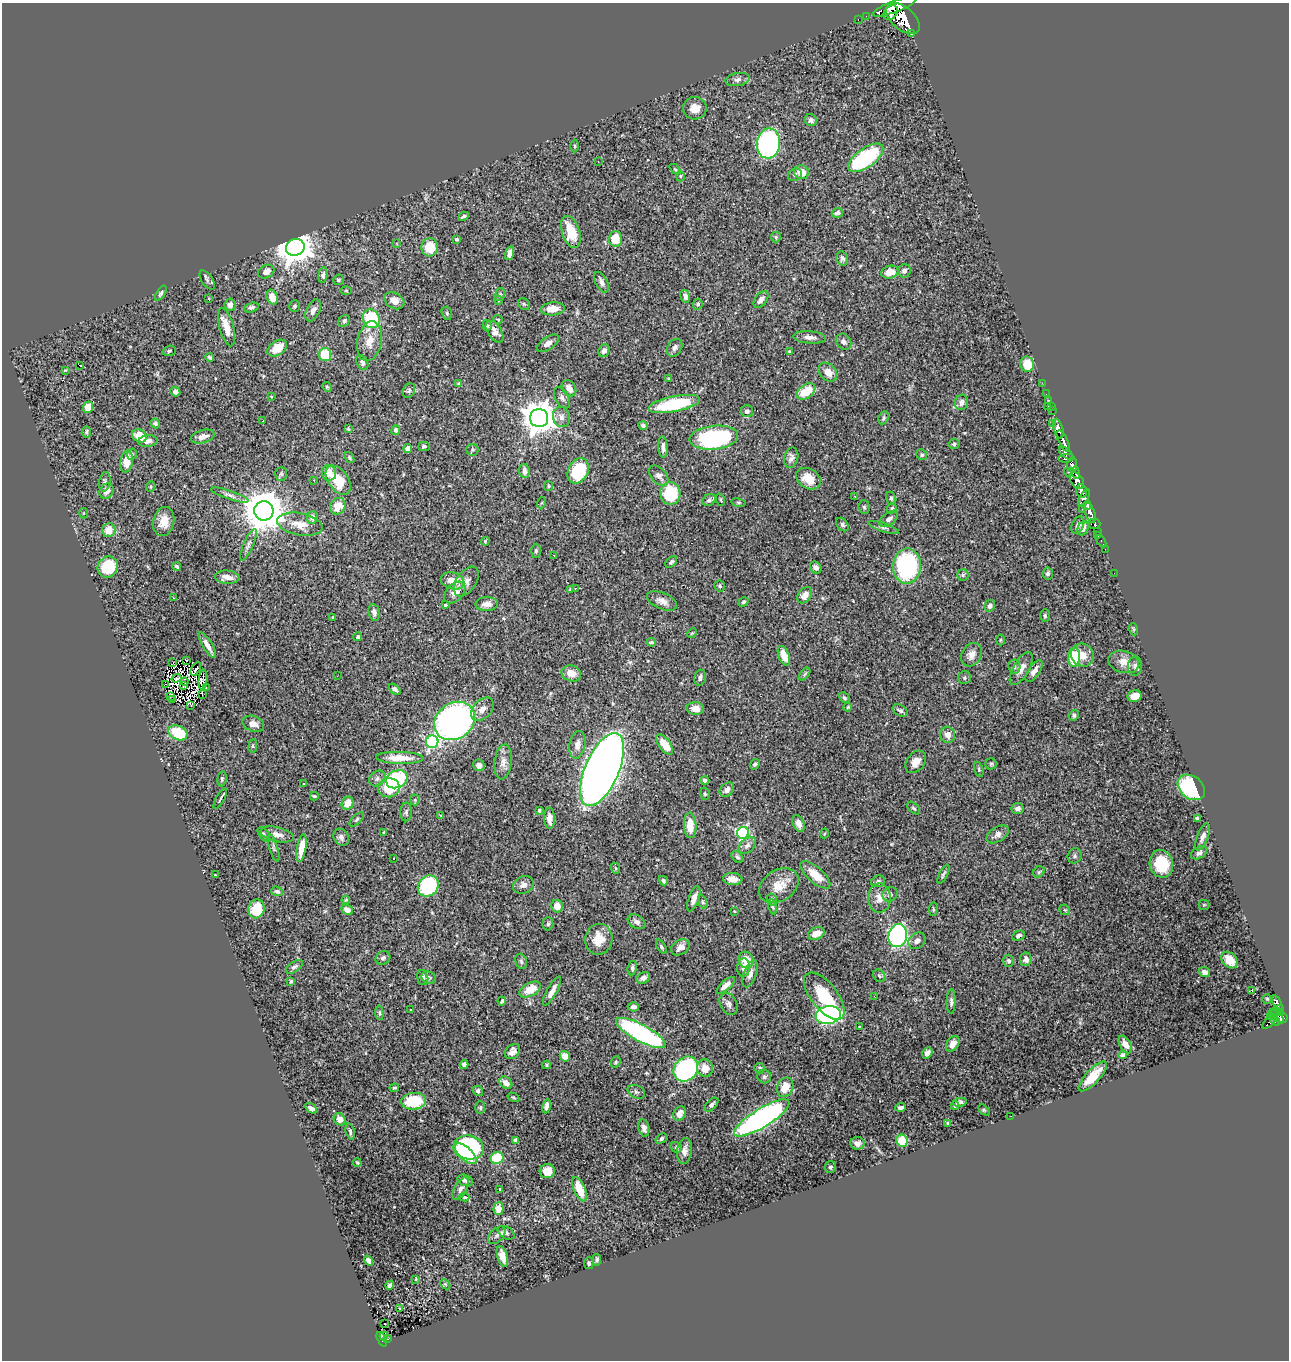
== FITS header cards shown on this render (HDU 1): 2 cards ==
NAXIS1  =                 1287
NAXIS2  =                 1358

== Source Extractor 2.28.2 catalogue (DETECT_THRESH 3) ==
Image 1287 x 1358 px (HDU 1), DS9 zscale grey, 1 PNG px = 1 image px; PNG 1291 x 1362 px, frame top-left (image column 1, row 1358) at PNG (2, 3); each listed source drawn as its Kron ellipse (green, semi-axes under 4 px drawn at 4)
Background 0.866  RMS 0.025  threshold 0.0739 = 3 sigma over >= 5 px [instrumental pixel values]
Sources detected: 444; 8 with non-positive FLUX_AUTO (blend fragments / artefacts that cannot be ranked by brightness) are neither listed nor drawn; the other 436 listed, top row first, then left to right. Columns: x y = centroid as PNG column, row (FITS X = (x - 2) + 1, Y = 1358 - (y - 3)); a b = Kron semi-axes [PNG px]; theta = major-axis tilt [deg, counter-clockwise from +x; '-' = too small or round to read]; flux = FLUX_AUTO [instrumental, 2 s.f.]
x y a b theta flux
895 7 23 5 21 2800
891 13 8 6 49 1100
866 16 2 2 - 8.7
858 19 3 2 - 18
903 19 20 11 -40 4500
912 33 3 3 - 68
738 79 12 6 10 6.9
695 108 12 11 - 18
811 120 6 5 - 5
769 143 15 11 84 340
575 146 6 4 -89 2.4
866 158 20 9 36 170
598 161 2 2 - 0.9
675 169 6 4 -44 2.2
802 172 7 7 - 20
795 175 7 6 - 3.4
680 176 5 3 - 1.6
837 213 6 5 - 5.9
463 216 5 3 - 3.2
571 232 17 8 -72 46
776 237 5 5 - 2.8
457 239 3 3 - 2.6
615 239 7 6 - 38
397 244 3 2 - 2.7
295 247 9 8 - 3600
430 247 9 8 - 43
510 253 7 4 75 9.1
842 258 7 5 -76 3.8
904 271 6 6 - 7.1
266 272 8 6 27 10
890 272 9 6 17 19
323 275 7 4 82 5.1
207 280 11 5 -56 4.8
338 280 5 5 - 2.7
601 282 11 6 -63 7.3
346 291 6 4 0 2
161 293 9 4 58 3.3
500 294 7 5 75 3.4
685 296 6 4 -72 7.7
272 297 7 5 -66 22
209 299 3 2 - 0.85
761 299 9 5 52 9.2
498 300 4 3 - 1.3
394 301 10 8 -29 14
524 304 6 5 - 2.8
698 304 6 4 66 3
230 305 6 5 - 9.4
295 306 6 5 - 3.1
251 307 7 4 16 4
553 309 12 6 4 23
313 310 12 6 65 8.9
447 313 7 5 -70 2.6
371 319 9 8 - 120
498 319 5 3 - 1.4
344 321 6 5 - 3.8
487 325 5 4 - 2.4
227 327 20 7 -75 22
495 332 12 7 -56 12
810 337 16 6 -4 10
369 341 20 12 78 23
843 342 8 7 - 6.9
548 343 12 6 34 9.3
277 348 11 7 34 30
675 348 9 7 58 7.3
169 351 7 5 18 2.8
604 351 6 5 - 7
789 351 4 3 - 1.8
325 355 6 6 - 53
210 357 4 3 - 2.6
362 362 8 5 -62 4.3
1027 364 7 7 - 37
79 365 3 2 - 16
65 370 4 3 - 1.7
828 372 10 8 -48 18
669 379 4 3 - 1.9
459 383 4 3 - 2
1042 383 2 2 - 14
327 387 5 4 - 1.9
569 388 9 6 -55 12
409 390 7 6 - 3.7
806 391 10 7 34 39
175 392 5 4 - 6.6
1046 394 2 2 - 14
271 396 3 2 - 1
562 398 11 6 -61 6.1
1049 400 2 2 - 11
961 402 7 6 - 9
674 404 26 7 11 110
1047 406 3 2 - 22
1051 406 2 2 - 18
88 407 6 5 - 27
1052 410 2 2 - 14
747 411 6 6 - 6
561 417 10 8 -74 8.5
539 418 9 9 - 3100
884 418 7 5 66 3.2
263 421 2 2 - 0.86
1052 423 3 2 - 24
155 424 5 4 - 3.8
643 425 5 3 - 3.6
348 429 3 3 - 1.9
1058 429 10 4 -73 1300
396 430 5 4 - 5
86 432 5 4 - 3.1
139 436 8 6 -31 28
203 437 12 6 16 11
714 438 24 12 6 220
148 441 10 6 8 7.8
1063 441 11 4 -64 1000
954 444 5 5 - 2.8
424 446 6 5 - 4.2
663 447 11 4 -87 7.2
408 449 4 4 - 18
473 450 6 6 - 2.5
1066 453 8 4 -37 390
132 454 5 5 - 2.9
922 455 6 5 - 3.2
349 458 6 4 -53 2.5
791 458 10 7 76 7.1
1066 458 7 3 8 370
127 461 11 6 81 30
1072 465 7 5 79 490
524 471 7 5 -84 8.5
578 471 13 9 63 87
1068 472 4 3 - 150
329 473 8 7 - 21
1076 473 6 3 -80 330
281 474 7 5 -90 3.2
659 476 12 7 -48 8.1
808 479 13 9 -33 26
314 480 3 3 - 1.8
338 480 16 10 -54 50
1077 481 9 6 -55 930
105 482 10 5 79 4.7
548 486 5 4 - 2.8
150 487 5 3 - 1.8
107 491 8 7 - 12
1082 491 7 5 -75 1200
670 493 11 10 - 80
230 495 19 4 -19 6.7
855 496 3 2 - 2.6
1084 497 9 4 59 640
891 498 7 5 -74 2.9
709 500 7 5 25 4.6
721 500 6 4 -71 2.1
541 503 5 3 - 1.8
738 503 7 4 -9 2.3
338 506 8 7 - 28
1087 506 5 3 - 370
864 507 7 5 -85 3.3
892 508 5 4 - 2.9
1082 509 2 2 - 19
264 511 10 9 - 5900
84 513 5 3 - 1.5
1090 513 11 5 -71 990
312 517 6 5 - 7.4
889 519 11 6 38 6.9
164 522 15 10 78 22
300 524 23 11 -11 24
842 524 7 5 -53 3.6
1094 524 6 5 - 260
1078 525 9 6 66 6.3
884 527 16 4 -18 4.7
1083 528 7 5 63 9.9
109 530 7 6 - 21
1097 532 4 3 - 150
1098 536 2 2 - 6
485 541 4 3 - 1.7
1101 541 6 3 -62 34
248 545 17 5 66 6.9
1105 549 2 2 - 13
536 551 7 5 88 3.4
554 556 3 2 - 3.7
671 562 7 4 46 3.8
177 566 4 3 - 2.4
907 566 17 14 88 200
108 567 11 10 - 65
816 567 6 5 - 7.9
1048 573 6 5 - 3.4
1114 573 2 2 - 8.7
963 575 6 5 - 2.5
227 577 12 6 -4 15
452 581 12 8 -17 22
466 581 16 10 56 13
720 586 6 5 - 2.8
575 588 2 2 - 1.2
570 589 4 4 - 1.7
455 592 13 8 47 16
805 595 9 6 52 13
173 598 3 3 - 6.3
662 601 16 8 -23 12
743 602 5 4 - 2.5
487 604 11 7 2 11
445 605 4 3 - 1.9
990 606 6 5 - 6.4
374 612 8 5 -78 6.4
1045 616 6 5 - 3.2
333 617 4 3 - 1.6
1133 629 6 3 -71 1.8
692 633 5 4 - 1.6
358 637 4 4 - 2.7
1000 640 5 3 - 1.6
651 642 5 3 - 2.2
207 645 14 4 -59 12
971 655 12 9 61 13
1082 655 12 11 - 18
784 656 10 5 -68 24
1074 657 9 6 87 63
186 660 3 2 - 1.2
173 662 3 2 - 1.2
1124 662 15 11 -15 19
1135 666 10 7 88 5.4
1014 667 7 6 - 3.8
1021 668 18 8 60 14
196 669 7 2 57 0.58
1034 671 13 5 55 9.8
571 673 10 8 -18 17
805 674 7 4 53 2.4
337 676 2 2 - 4.6
176 678 5 2 - 2.9
700 678 8 5 74 5.7
964 678 6 6 - 3.4
203 680 10 4 85 4.3
184 682 4 3 - 2.9
165 684 4 2 - 2.1
183 686 3 2 - 1.3
206 687 3 2 - 1.9
395 689 7 4 -42 5.5
202 694 3 2 - 1
1134 696 7 6 - 18
170 697 3 2 - 1.9
844 698 6 4 -45 2.9
173 699 2 2 - 0.25
191 705 3 3 - 4
848 707 4 3 - 1.6
482 709 13 9 48 12
695 709 8 6 -5 15
900 711 8 5 -29 4.6
1074 715 6 4 60 2.8
454 721 21 18 36 730
253 724 11 7 -20 13
178 733 10 7 -24 75
948 735 8 7 - 10
432 742 6 6 - 250
577 745 14 8 79 13
665 745 11 5 -55 33
253 746 7 3 82 2.3
400 758 24 6 -2 28
503 762 17 8 82 14
916 762 12 9 51 14
755 764 5 4 - 3.1
991 764 5 5 - 2.5
479 765 6 5 - 6.4
979 769 7 4 -72 2.6
602 770 39 16 67 2600
377 778 9 7 41 5.6
222 779 7 4 83 2.9
397 779 11 8 28 180
705 780 4 4 - 4.1
303 784 3 2 - 1.2
1191 787 15 11 -38 140
389 788 10 9 - 51
727 790 8 6 46 7.8
705 794 6 4 -75 2.5
314 796 4 3 - 1.8
220 799 11 2 60 4.4
415 800 5 5 - 2
347 803 6 6 - 22
914 808 8 4 -44 3
1018 809 6 5 - 6.4
539 810 3 3 - 2.4
406 812 9 5 89 3.7
441 815 4 2 - 1.5
549 818 11 5 -88 13
1197 818 4 3 - 2.1
357 819 9 4 46 2.6
799 824 9 5 -68 11
690 825 13 6 -87 28
383 832 3 2 - 1.4
743 833 6 6 - 250
825 833 5 2 - 1.5
264 834 8 4 -55 3.3
277 834 17 7 -13 11
998 834 12 7 33 9
341 837 9 7 -58 5.7
1203 837 14 5 68 8.2
747 845 10 6 41 6.8
274 848 14 4 -73 3.6
301 848 14 4 80 23
1199 853 8 5 33 6.1
1075 856 7 7 - 4.2
737 857 7 5 -52 3.3
394 858 2 2 - 1.5
1161 864 14 11 -76 55
615 868 6 3 -70 1.5
1039 872 6 5 - 2.6
943 874 10 4 63 3.3
215 875 3 2 - 1.4
815 875 18 8 -41 32
733 879 10 6 -5 14
663 881 5 4 - 4.2
878 881 7 5 16 4.5
523 885 10 8 25 7.7
428 886 11 9 48 150
779 886 21 15 32 30
277 891 6 4 -21 3.6
890 894 8 7 - 6.7
879 898 14 11 90 18
694 899 13 5 71 9.8
772 899 6 5 - 3.3
346 900 4 3 - 2
703 902 7 4 -67 2.2
1204 905 5 5 - 1.8
557 906 6 6 - 17
773 907 7 3 -78 2.5
256 909 9 8 - 41
933 909 7 3 83 2
347 910 6 4 -25 8.8
1065 910 6 4 -43 2.5
734 911 3 2 - 1.1
637 922 9 6 -32 6.2
548 924 6 5 - 2.8
816 933 8 6 23 18
898 936 11 9 78 380
1018 936 6 4 27 4.5
599 939 15 13 80 27
917 941 9 7 41 7.5
661 947 8 4 -59 2.8
680 947 10 7 33 11
383 958 8 6 34 4.8
1026 959 7 5 83 5.6
746 960 8 7 - 26
1229 960 9 6 -49 20
521 961 8 5 -73 3.5
1009 961 6 5 - 3.7
294 967 10 5 35 4.8
744 967 9 6 86 11
632 968 7 4 80 3.7
1204 972 6 4 -21 5.9
750 974 14 6 69 10
879 976 7 5 -47 2.9
423 978 8 5 -75 5.7
429 978 7 5 -20 3.9
643 978 7 5 29 7.4
291 981 4 3 - 2.2
726 985 11 5 41 10
530 989 12 6 28 29
1252 990 3 2 - 17
552 991 16 5 61 11
824 996 28 13 -51 68
874 996 3 2 - 3
1267 999 5 5 - 2.3
502 1001 4 3 - 2.2
951 1002 12 4 89 4.8
1277 1003 8 3 -67 130
729 1004 12 8 -64 7.8
633 1007 5 4 - 6
1279 1009 4 3 - 170
410 1010 3 3 - 8.6
1276 1012 7 2 -4 96
379 1013 7 4 -85 2.8
828 1015 13 9 7 360
1276 1017 8 4 -35 340
1282 1018 5 5 - 500
1274 1019 8 3 -48 230
1269 1023 7 4 42 81
860 1027 4 2 - 1.1
641 1033 27 8 -28 300
953 1044 8 6 58 13
1125 1044 10 5 -59 12
513 1052 8 6 48 8.6
927 1053 6 4 55 8.1
1123 1055 4 4 - 4
565 1056 5 5 - 15
616 1062 6 4 70 2.4
464 1064 4 4 - 6.2
547 1065 4 4 - 2
705 1068 8 8 - 20
760 1068 5 5 - 2.8
686 1069 13 11 51 360
1093 1076 19 7 47 31
764 1077 7 6 - 3.7
506 1083 7 5 -42 12
785 1087 10 8 65 24
394 1088 5 3 - 2
478 1091 5 5 - 5.3
636 1092 9 6 -26 4.3
513 1097 6 3 -30 1.9
414 1101 12 8 6 56
960 1102 7 3 11 4
711 1105 8 5 46 4.7
546 1106 7 4 79 6.4
955 1106 4 3 - 2.3
900 1107 5 3 - 4.3
311 1108 6 4 -33 6.6
480 1108 6 5 - 2.7
984 1110 6 4 -44 1.8
679 1113 8 6 57 13
1011 1116 2 2 - 17
762 1118 32 9 32 560
340 1119 6 5 - 11
948 1123 4 3 - 2.2
644 1128 9 5 -75 7.2
350 1131 8 4 -77 3.2
661 1139 6 4 35 3.9
515 1140 4 4 - 4.4
902 1141 6 5 - 33
857 1143 7 6 - 6.9
469 1147 15 12 -8 210
676 1147 6 5 - 2.9
684 1151 13 7 82 11
466 1154 13 6 -44 75
497 1158 6 6 - 62
357 1163 4 3 - 1.7
830 1167 6 5 - 3.6
547 1171 7 7 - 16
465 1180 8 5 -18 4.7
461 1189 12 6 60 7.2
500 1189 3 2 - 1.1
580 1189 13 5 -67 31
464 1197 5 4 - 2.3
499 1209 6 5 - 23
506 1233 9 6 -31 5.2
497 1235 10 6 45 5.6
502 1256 11 5 -74 17
597 1260 6 4 84 3.7
368 1261 5 4 - 6
589 1263 6 5 - 3.6
415 1279 3 3 - 1.6
445 1284 6 4 -44 2.3
390 1285 4 4 - 4.6
400 1308 4 3 - 2.1
384 1324 3 2 - 5.9
384 1336 4 3 - 42
382 1339 8 3 -65 150
387 1339 3 3 - 30
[8 non-positive-flux detections neither listed nor drawn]